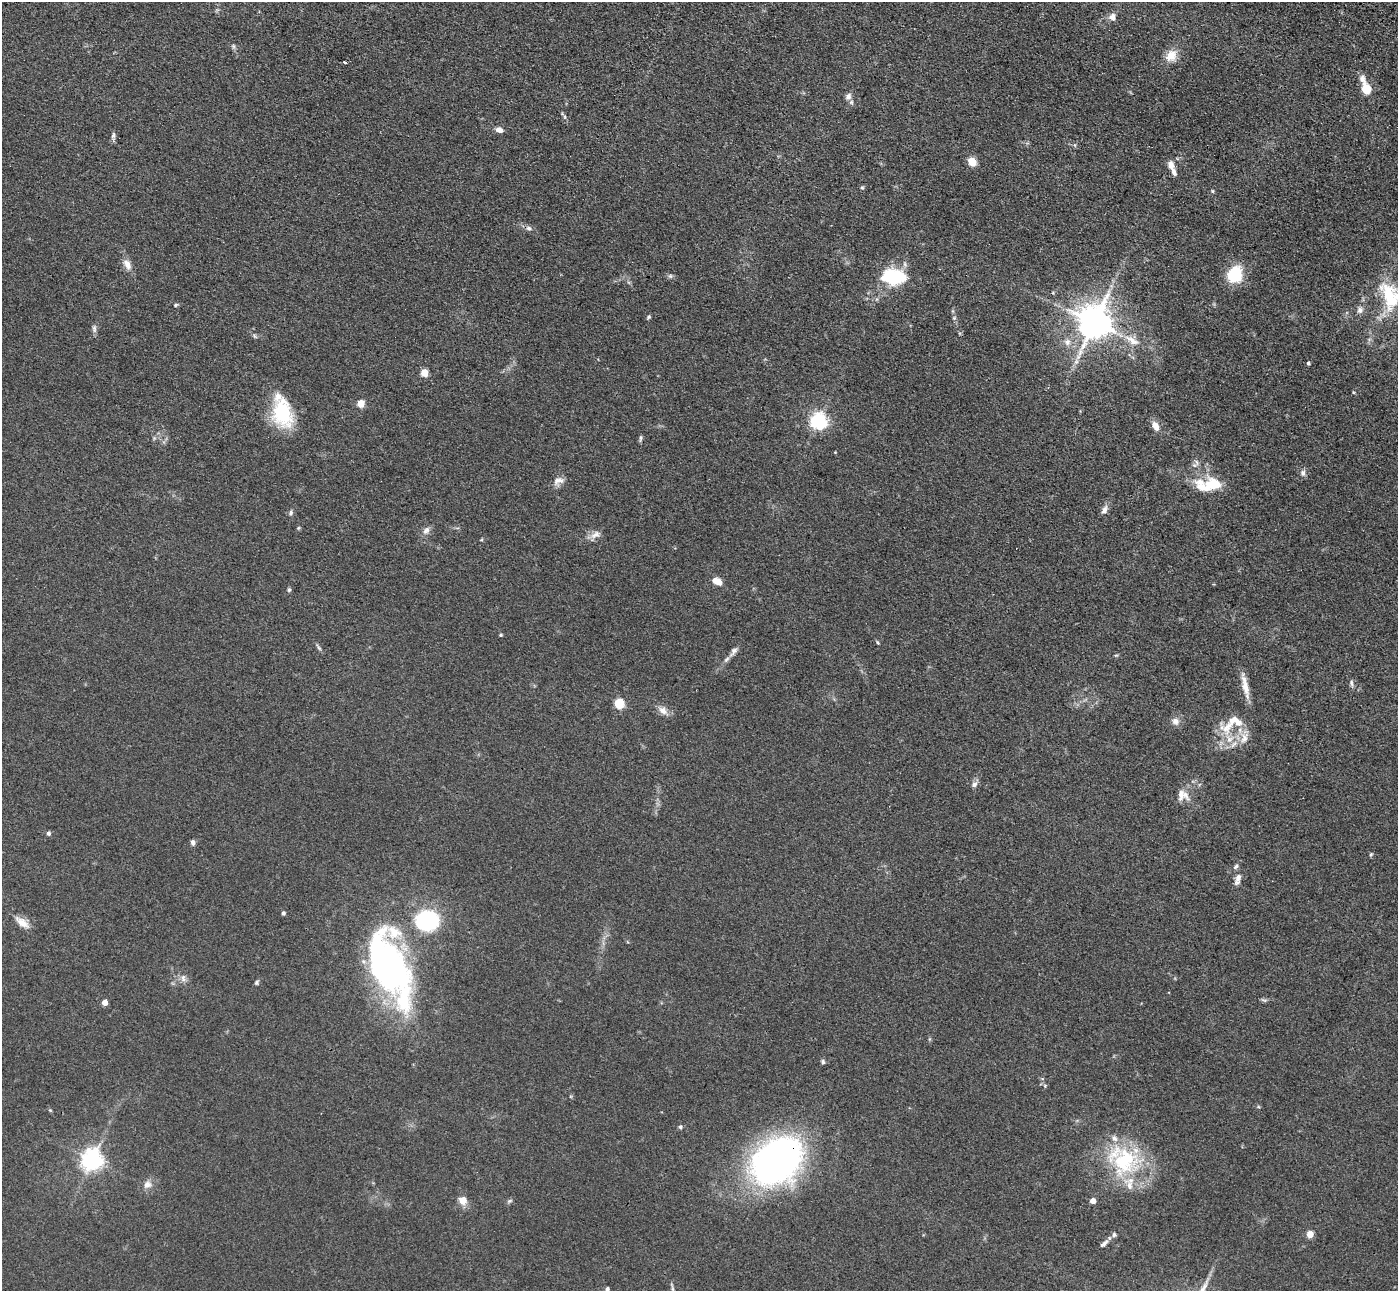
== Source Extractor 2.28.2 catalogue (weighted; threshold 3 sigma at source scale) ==
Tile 10 of 4 x 4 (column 2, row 3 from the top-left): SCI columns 1457-2852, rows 1543-2831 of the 5703 x 5795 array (HDU 1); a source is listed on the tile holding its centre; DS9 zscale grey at full resolution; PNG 1400 x 1293 px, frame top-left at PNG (2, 2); no overlay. Shown black and unused: <1% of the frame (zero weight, under 3 of 4 exposures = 6% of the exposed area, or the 3 px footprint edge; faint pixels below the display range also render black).
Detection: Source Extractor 2.28.2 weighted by HDU 2 'WHT'; one run over the whole footprint, this tile lists its part. Background 0.0663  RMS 0.006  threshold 0.0268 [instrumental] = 3 sigma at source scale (4.5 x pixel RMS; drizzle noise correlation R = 1.50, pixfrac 1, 0.05/0.05 arcsec/px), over >= 5 px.
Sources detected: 104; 2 inside a brighter object's white glare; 1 cosmic-ray / hot-pixel residue — not listed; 13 inside a brighter listed object's ellipse — not listed separately; the other 88 listed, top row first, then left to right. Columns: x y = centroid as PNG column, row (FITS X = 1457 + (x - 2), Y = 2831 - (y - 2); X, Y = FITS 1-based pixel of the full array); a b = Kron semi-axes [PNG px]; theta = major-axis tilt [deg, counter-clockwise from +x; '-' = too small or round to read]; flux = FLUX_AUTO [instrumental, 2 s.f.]
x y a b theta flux
1112 17 9 8 - 3.4
233 46 8 5 -84 1.2
1171 56 15 12 51 8.4
345 62 3 3 - 3
1366 89 11 9 -72 11
848 96 10 8 65 2.8
499 130 8 5 -16 3.6
113 136 12 5 90 1.7
972 161 8 7 - 8.5
1171 165 9 6 -74 4.7
862 187 5 5 - 0.87
1212 191 5 4 - 0.75
529 228 8 6 -16 1.8
127 264 16 9 -64 5
1235 275 16 13 74 27
670 276 6 6 - 1.2
894 277 31 19 -2 32
1053 293 5 3 - 0.57
1391 296 43 31 -63 41
176 305 5 4 - 0.78
1360 310 8 8 - 2.7
649 317 6 4 52 0.89
954 318 5 4 - 0.79
1094 322 10 9 - 1500
94 328 12 6 -86 1.9
254 336 8 5 -46 1
1132 340 25 9 -34 8.9
1067 342 10 9 - 4
1076 361 6 6 - 1.7
1308 363 4 4 - 0.94
424 373 5 5 - 17
361 403 5 5 - 17
282 413 34 21 -78 36
818 421 6 6 - 210
1155 426 13 8 -56 4.8
641 438 10 3 83 1.1
1303 473 9 7 87 2.2
558 481 15 10 26 4.1
1209 484 31 14 4 23
1104 510 12 7 59 2.8
291 513 7 6 - 1.4
298 528 5 4 - 0.68
426 530 12 8 50 2.9
595 535 15 9 29 4
717 581 9 6 -26 9.3
289 590 6 4 -77 1
501 635 4 3 - 0.75
878 643 6 3 -58 0.73
319 647 11 4 -55 1.3
734 651 14 6 52 2.6
1116 655 6 4 18 0.68
1351 683 9 5 -85 1.5
1245 686 30 8 -77 7.9
619 703 5 5 - 42
663 710 13 9 -46 4.3
1175 721 10 10 - 3.5
1227 727 27 18 36 17
1244 738 19 11 71 7
974 784 9 7 42 2.2
1185 795 18 8 -58 4.4
48 833 5 4 - 1.6
193 842 7 5 -76 1.7
1371 854 5 4 - 0.75
1238 877 14 9 85 3.8
283 913 4 4 - 1.4
427 921 16 14 0 70
22 922 20 9 -37 6.6
394 969 51 38 89 140
183 978 11 6 85 2.5
257 982 6 5 - 1
1264 1000 9 4 -26 1.1
104 1002 4 4 - 6.6
823 1062 6 4 -76 1.1
1045 1086 6 4 -49 0.93
50 1110 5 4 - 0.6
680 1127 6 5 - 1.1
92 1160 7 7 - 400
1124 1160 40 34 57 56
776 1161 41 31 40 310
147 1184 12 10 36 4.2
462 1200 8 7 - 6.7
509 1201 8 4 27 1.1
1093 1201 4 4 - 6.1
1310 1234 5 4 - 12
1114 1235 6 5 - 1.7
1104 1243 13 5 41 2.3
672 1288 14 4 -82 1.8
607 1289 4 4 - 1.6
Overlapping masked pixels (flux is a lower limit): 1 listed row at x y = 776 1161
Isophote crosses this tile's border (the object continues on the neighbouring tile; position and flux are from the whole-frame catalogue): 1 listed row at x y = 1391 296